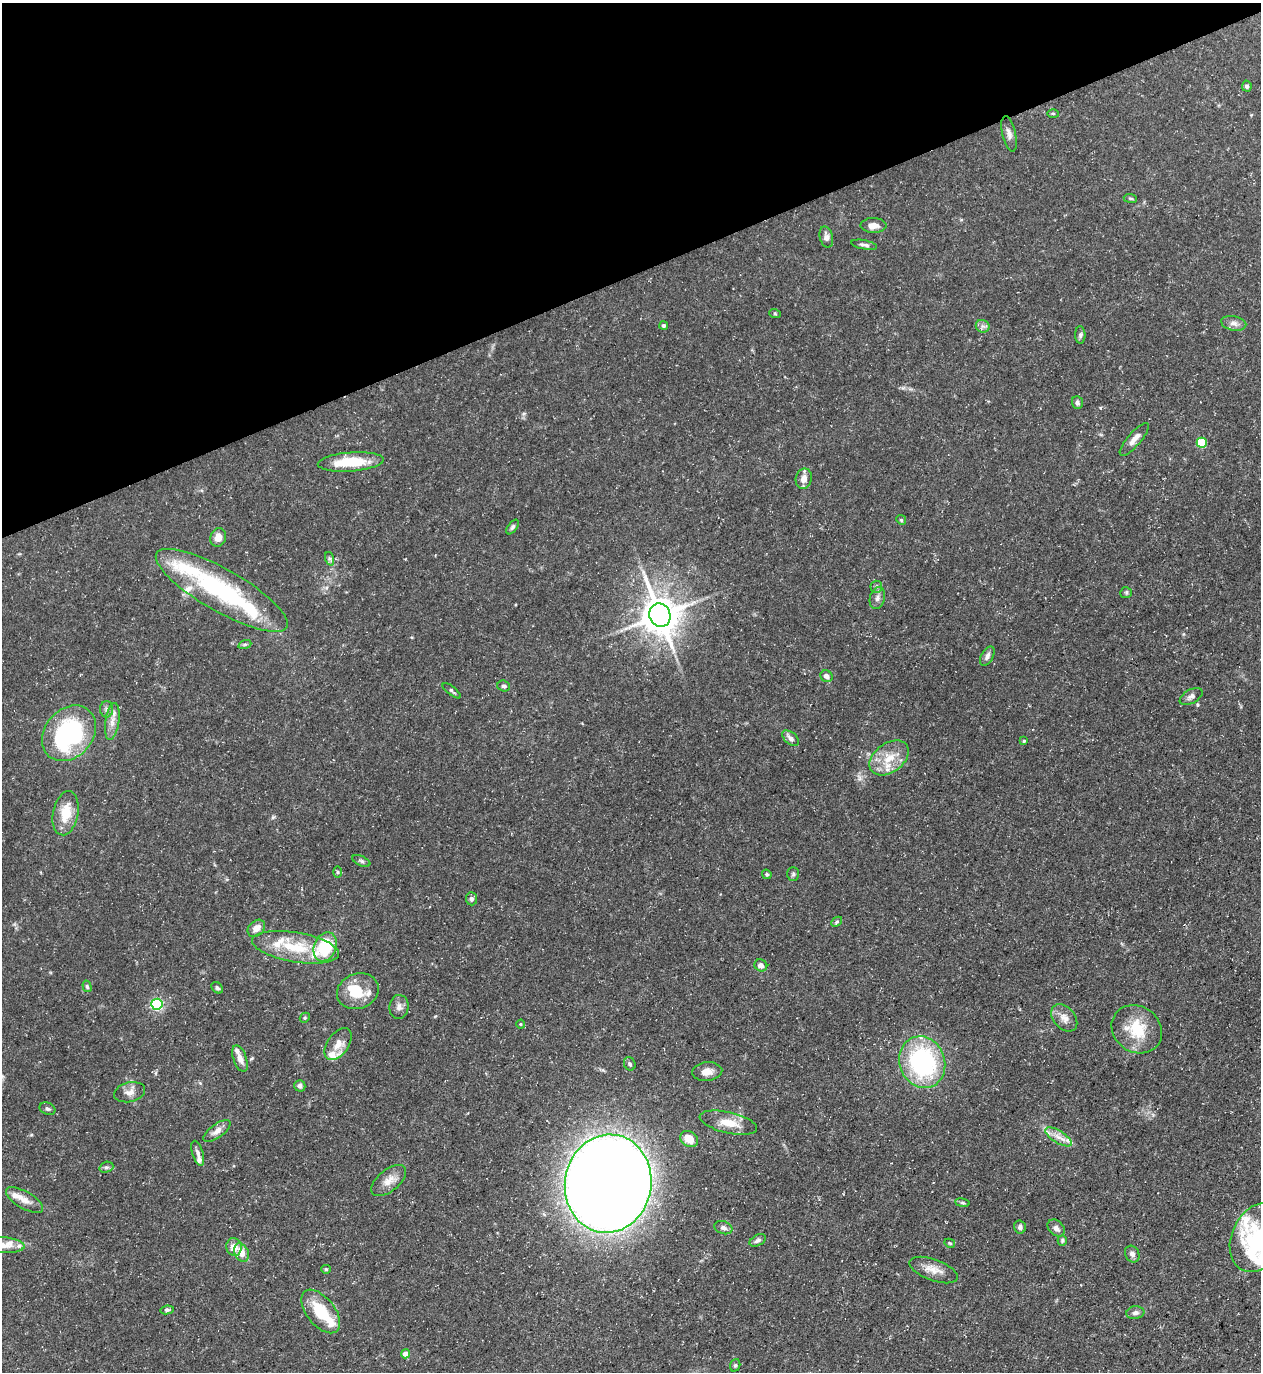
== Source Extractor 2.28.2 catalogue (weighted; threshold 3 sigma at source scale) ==
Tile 3 of 4 x 4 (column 3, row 1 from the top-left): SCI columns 2667-3925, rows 4109-5478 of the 5462 x 5478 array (HDU 1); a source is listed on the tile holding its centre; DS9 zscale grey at full resolution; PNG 1263 x 1374 px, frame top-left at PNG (2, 3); each listed source drawn as its Kron ellipse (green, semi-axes under 4 px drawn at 4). Shown black and unused: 20% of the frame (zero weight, under 3 of 5 exposures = <1% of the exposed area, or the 3 px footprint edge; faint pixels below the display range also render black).
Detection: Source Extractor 2.28.2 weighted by HDU 2 'WHT'; one run over the whole footprint, this tile lists its part. Background 0.0725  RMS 0.0047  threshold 0.0211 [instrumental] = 3 sigma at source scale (4.5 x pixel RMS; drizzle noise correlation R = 1.50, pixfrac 1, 0.05/0.05 arcsec/px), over >= 5 px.
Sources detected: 111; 3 inside a brighter object's white glare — neither listed nor drawn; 14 inside a brighter listed object's ellipse — not listed separately; the other 94 listed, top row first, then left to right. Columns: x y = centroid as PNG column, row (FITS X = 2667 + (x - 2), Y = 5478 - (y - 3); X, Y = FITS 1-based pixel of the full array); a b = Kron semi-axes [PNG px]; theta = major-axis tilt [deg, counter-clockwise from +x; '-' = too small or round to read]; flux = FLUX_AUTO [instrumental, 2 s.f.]
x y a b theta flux
1247 86 5 5 - 1.2
1053 114 6 4 -2 0.55
1009 134 18 6 -76 2.5
1130 198 7 4 -7 0.63
874 225 13 7 -1 3.6
826 237 10 6 -76 2.1
864 245 13 4 -10 1.4
775 314 6 4 -19 0.57
1234 323 13 7 -12 2.4
664 326 4 4 - 1
983 326 7 6 - 1.5
1080 335 8 5 90 1
1077 403 6 5 - 1.1
1134 439 21 6 49 3.9
1202 443 5 5 - 21
351 462 33 9 4 17
804 479 10 8 78 4.4
901 520 5 4 - 0.63
513 527 8 4 53 0.98
218 537 9 8 - 4.2
330 559 7 4 -72 0.89
876 587 6 6 - 1.1
222 590 75 21 -30 67
1126 593 6 5 - 0.76
877 598 11 7 75 2.3
660 615 12 10 -67 1200
245 644 6 4 19 0.77
987 656 10 6 60 1.8
826 676 6 5 - 2
504 686 6 5 - 1.1
452 691 11 3 -38 0.85
1191 697 12 7 28 1.8
107 709 8 6 90 1.5
112 721 19 7 81 3.9
69 733 30 24 49 65
791 738 10 6 -40 2
1024 741 4 4 - 0.56
889 758 22 14 36 11
66 813 22 12 79 11
361 861 9 5 -25 1
338 872 6 4 -90 0.64
767 874 5 4 - 0.67
793 874 7 5 -89 0.86
471 899 6 5 - 1.3
837 922 6 4 41 0.64
256 928 10 7 42 3.7
295 947 44 15 -10 21
325 947 15 11 67 23
761 965 6 6 - 2.3
87 986 6 4 -73 0.77
217 988 6 4 -46 0.93
358 991 21 17 20 12
157 1004 5 5 - 70
399 1007 12 9 84 2.6
305 1018 5 4 - 0.61
1064 1018 15 10 -48 3.9
521 1024 4 4 - 0.51
1137 1029 26 23 -36 17
338 1044 18 10 54 5.2
240 1058 14 6 -71 3.3
922 1062 26 22 -68 67
630 1064 7 5 -64 0.96
707 1072 15 9 6 4.2
300 1086 6 5 - 1.7
130 1092 16 10 13 3.5
47 1109 8 6 -22 1.2
728 1123 29 10 -13 8.7
217 1131 16 7 36 3
1058 1137 15 6 -31 3.7
689 1139 9 7 -36 6.4
198 1153 13 5 -72 1.9
106 1167 7 5 19 0.93
389 1181 21 10 40 5
608 1184 49 43 80 1400
25 1200 21 8 -30 4.5
962 1203 7 3 -8 0.73
1020 1227 6 6 - 1.3
723 1228 9 6 -18 1.5
1056 1228 10 7 -44 2.3
1258 1237 36 26 63 28
758 1240 9 5 27 1.4
1062 1240 5 4 - 0.71
950 1243 5 4 - 0.54
2 1245 22 8 -3 5.7
234 1247 9 7 -77 5.2
241 1252 10 7 -65 5.2
1132 1254 8 7 - 2
326 1269 5 4 - 0.56
934 1270 25 10 -20 5.6
167 1310 7 4 7 0.93
321 1311 25 14 -51 17
1135 1313 9 6 8 1.7
406 1354 4 4 - 4.1
735 1365 6 5 - 0.75
Isophote crosses this tile's border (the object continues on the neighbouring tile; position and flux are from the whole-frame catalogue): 2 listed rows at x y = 1258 1237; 2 1245